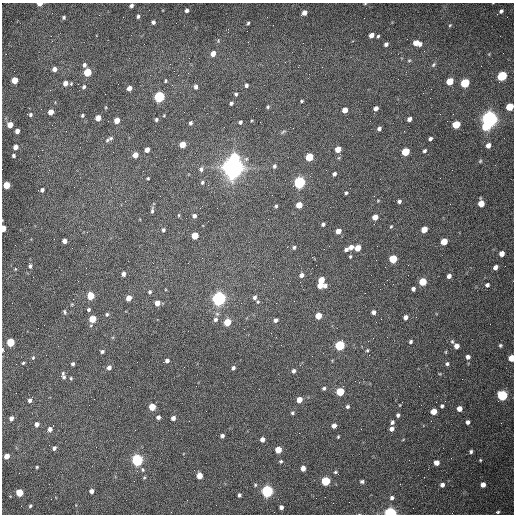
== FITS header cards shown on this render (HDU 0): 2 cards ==
NAXIS1  =                  512 /fastest changing axis
NAXIS2  =                  512 /next to fastest changing axis

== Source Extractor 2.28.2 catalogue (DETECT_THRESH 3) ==
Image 512 x 512 px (HDU 0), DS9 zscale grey, 1 PNG px = 1 image px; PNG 516 x 516 px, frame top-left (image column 1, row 512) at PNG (2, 3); no overlay
Background 1510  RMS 23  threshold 68.4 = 3 sigma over >= 5 px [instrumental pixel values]
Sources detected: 215; all 215 listed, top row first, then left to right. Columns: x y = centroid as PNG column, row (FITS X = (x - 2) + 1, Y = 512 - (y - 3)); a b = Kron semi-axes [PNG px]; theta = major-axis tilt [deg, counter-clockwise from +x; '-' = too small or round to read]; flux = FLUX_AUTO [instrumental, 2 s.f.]
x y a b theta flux
40 4 4 3 - 1.7e+04
365 4 3 2 - 1.1e+03
131 6 4 3 - 4.1e+03
187 10 4 4 - 4.1e+03
501 11 5 3 - 3.3e+03
304 13 5 4 - 1.0e+04
138 16 4 3 - 2.8e+03
64 17 4 4 - 2.5e+03
153 22 4 4 - 4.4e+03
248 23 3 3 - 2.2e+03
450 25 4 3 - 1.5e+03
371 35 5 4 - 1.1e+04
51 36 2 2 - 1.2e+03
378 36 4 3 - 1.9e+03
417 43 8 5 -15 1.9e+04
386 44 4 4 - 3.9e+03
321 49 2 2 - 6.6e+02
213 54 5 4 - 1.3e+04
409 60 5 3 - 1.7e+03
84 65 5 4 - 4.3e+03
433 65 7 4 50 2.6e+03
54 69 4 4 - 8.0e+03
87 72 5 5 - 6.3e+04
502 76 6 5 - 1.4e+05
15 80 5 4 - 3.1e+04
165 81 5 4 - 1.8e+03
450 81 5 4 - 3.3e+04
65 83 6 5 - 1.1e+04
465 83 5 5 - 9.7e+04
246 85 4 4 - 3.9e+03
84 87 5 4 - 3.0e+03
196 87 5 4 - 4.8e+03
129 88 4 4 - 1.0e+04
105 94 2 2 - 7.8e+02
236 94 4 4 - 2.6e+03
159 97 5 5 - 2.6e+05
302 101 4 3 - 1.8e+03
231 103 4 3 - 2.9e+03
268 107 5 4 - 2.3e+03
510 107 5 5 - 5.0e+04
376 108 4 4 - 7.5e+03
345 110 5 4 - 1.5e+04
51 112 5 4 - 1.8e+04
30 115 5 5 - 3.0e+03
82 115 4 3 - 2.0e+03
98 118 5 4 - 1.6e+04
409 119 4 4 - 6.6e+03
489 119 6 6 - 1.1e+06
117 120 5 4 - 2.0e+04
156 120 4 4 - 2.4e+03
240 122 4 4 - 3.4e+03
191 123 4 3 - 3.3e+03
10 125 5 4 - 1.9e+04
456 125 5 5 - 5.6e+04
486 126 5 5 - 4.3e+04
293 128 2 2 - 6.7e+02
379 128 4 3 - 4.4e+03
17 131 4 4 - 9.0e+03
283 132 9 3 36 2.5e+03
111 138 6 4 1 2.4e+03
430 139 4 3 - 3.4e+03
107 140 6 4 30 2.3e+03
182 144 5 4 - 2.5e+04
488 145 5 4 - 8.4e+03
15 147 5 4 - 1.1e+04
338 149 5 4 - 2.2e+04
147 150 4 4 - 9.8e+03
424 151 4 3 - 2.9e+03
405 152 5 5 - 6.2e+04
135 155 5 4 - 1.5e+04
13 156 4 3 - 3.1e+03
235 157 6 5 - 5.4e+04
309 157 5 5 - 6.9e+04
480 161 5 4 - 1.9e+03
274 166 6 5 - 3.3e+03
233 167 8 7 - 2.1e+06
201 169 7 5 71 4.0e+03
334 174 4 4 - 3.9e+03
148 178 3 2 - 1.5e+03
202 182 5 5 - 2.4e+03
299 182 5 5 - 3.5e+05
6 185 5 4 - 4.3e+04
42 190 5 4 - 3.9e+03
346 193 4 3 - 2.4e+03
399 201 4 3 - 3.8e+03
481 203 6 5 - 2.2e+04
299 205 5 4 - 2.3e+04
276 206 4 4 - 2.0e+03
152 210 9 4 82 3.3e+03
179 215 5 3 - 1.5e+03
194 216 5 4 - 4.6e+03
375 217 5 4 - 1.4e+04
323 224 4 3 - 3.0e+03
391 227 5 4 - 1.6e+03
3 228 5 3 - 2.2e+04
424 229 5 5 - 1.9e+04
163 230 5 4 - 3.0e+03
338 231 5 4 - 1.3e+04
195 235 5 5 - 3.5e+04
64 241 4 4 - 8.2e+03
444 241 5 5 - 2.6e+04
294 247 5 4 - 2.8e+03
351 247 6 5 - 7.5e+03
358 248 5 4 - 2.2e+04
346 249 4 4 - 4.1e+03
502 254 5 4 - 1.0e+04
350 256 4 3 - 1.7e+03
393 259 5 5 - 6.7e+04
30 266 6 5 - 3.5e+03
495 267 5 4 - 6.6e+03
15 269 4 4 - 1.4e+03
123 274 4 4 - 6.0e+03
301 275 5 5 - 6.3e+03
449 276 5 4 - 5.7e+03
321 280 5 4 - 2.7e+04
423 282 5 5 - 4.9e+04
320 285 5 4 - 1.3e+04
487 285 5 5 - 3.4e+03
325 286 5 5 - 5.2e+03
413 289 4 4 - 4.9e+03
150 292 5 5 - 2.9e+03
90 296 5 4 - 4.4e+04
254 297 6 5 - 4.3e+03
129 298 5 4 - 1.6e+04
219 299 6 5 - 7.3e+05
258 302 6 5 - 2.3e+03
157 303 4 4 - 1.3e+04
276 303 2 2 - 1.1e+03
72 304 5 3 - 1.4e+03
89 309 4 4 - 2.6e+03
65 312 6 4 -70 2.4e+03
373 312 5 4 - 4.8e+03
107 314 5 4 - 2.4e+03
318 316 5 4 - 2.9e+04
405 317 5 4 - 5.9e+03
92 319 5 4 - 4.1e+04
215 319 7 6 - 4.7e+03
381 319 2 2 - 9.9e+02
276 320 5 4 - 4.6e+03
227 322 5 5 - 3.8e+04
452 341 6 4 -88 2.3e+03
10 342 5 4 - 8.2e+04
411 342 4 3 - 2.9e+03
340 345 5 5 - 1.7e+05
500 345 5 4 - 2.1e+03
456 346 5 4 - 9.1e+03
3 350 6 3 -83 2.6e+03
367 350 4 4 - 1.8e+03
102 351 4 3 - 2.9e+03
468 357 5 5 - 4.6e+03
33 358 5 4 - 2.0e+03
511 358 5 4 - 2.9e+04
167 360 4 4 - 5.1e+03
23 363 3 3 - 1.8e+03
73 364 4 3 - 3.5e+03
447 364 5 4 - 2.8e+03
109 367 5 4 - 6.0e+03
233 368 4 3 - 3.6e+03
293 371 6 5 - 3.8e+03
63 377 7 6 - 4.3e+03
71 378 4 3 - 1.7e+03
324 388 5 4 - 2.8e+03
340 392 5 5 - 6.8e+04
502 395 5 5 - 1.6e+05
30 400 5 4 - 4.4e+03
299 400 5 4 - 1.6e+04
347 406 5 4 - 2.8e+03
442 406 5 4 - 2.8e+03
152 407 5 4 - 3.5e+04
459 409 4 4 - 1.1e+04
434 411 5 5 - 1.9e+04
292 413 5 4 - 2.6e+03
398 415 4 4 - 3.4e+03
158 417 4 4 - 4.7e+03
11 418 4 4 - 6.4e+03
173 418 4 4 - 6.4e+03
189 421 2 2 - 6.6e+02
392 422 5 4 - 3.5e+03
468 422 4 4 - 4.8e+03
37 424 4 4 - 7.0e+03
334 426 5 4 - 7.1e+03
50 429 5 4 - 6.8e+03
391 429 4 4 - 6.5e+03
222 436 4 4 - 5.0e+03
338 437 3 2 - 1.6e+03
262 439 4 4 - 7.6e+03
54 448 4 4 - 4.7e+03
278 450 5 4 - 3.1e+04
471 452 4 3 - 3.0e+03
7 456 5 4 - 1.4e+04
137 460 5 5 - 3.5e+05
480 460 3 3 - 1.3e+03
281 461 4 3 - 2.2e+03
436 463 4 4 - 1.2e+04
37 467 4 3 - 1.5e+03
303 468 5 4 - 1.1e+04
143 470 6 4 -71 2.2e+03
335 472 5 4 - 2.1e+03
199 476 5 4 - 2.2e+04
326 481 5 5 - 1.1e+05
362 481 6 5 - 3.0e+03
400 484 2 2 - 7.8e+02
255 485 5 4 - 2.0e+03
442 485 5 4 - 5.6e+03
483 485 4 4 - 1.0e+04
91 491 4 4 - 5.7e+03
267 491 5 5 - 4.3e+05
19 492 5 4 - 4.8e+04
239 495 4 3 - 3.5e+03
316 498 2 2 - 3.3e+03
392 498 6 5 - 4.3e+03
30 506 5 3 - 2.2e+03
281 507 4 4 - 5.9e+03
497 512 6 4 3 2.3e+03
390 513 5 4 - 4.6e+05
At the frame edge (FLAGS 8, measured only in part): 7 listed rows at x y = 40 4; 365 4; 510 107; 3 228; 3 350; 511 358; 390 513